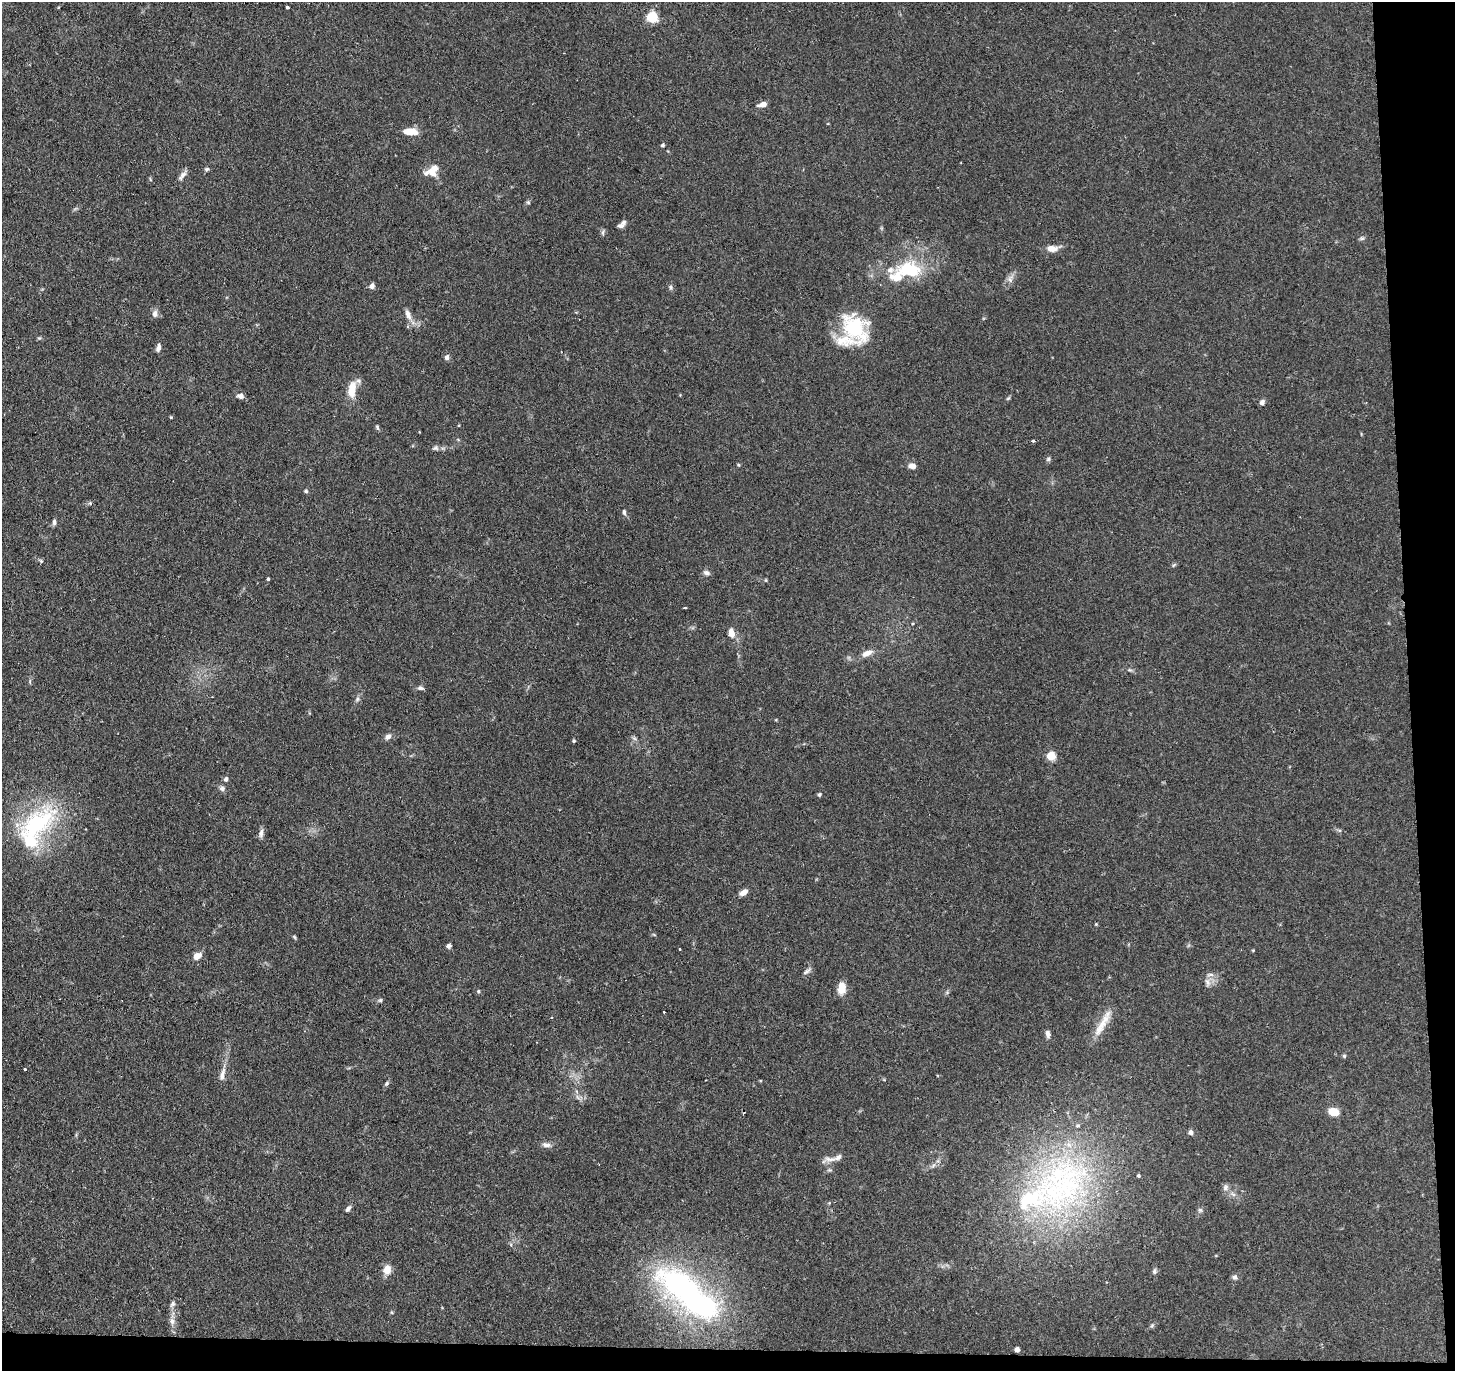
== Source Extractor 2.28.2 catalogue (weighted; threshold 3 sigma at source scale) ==
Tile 9 of 3 x 3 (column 3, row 3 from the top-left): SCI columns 2907-4359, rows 113-1481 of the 4359 x 4331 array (HDU 1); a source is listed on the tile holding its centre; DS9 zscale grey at full resolution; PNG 1457 x 1373 px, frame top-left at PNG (2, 2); no overlay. Shown black and unused: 5% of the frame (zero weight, under 2 of 3 exposures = <1% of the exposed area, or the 3 px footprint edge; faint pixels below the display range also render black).
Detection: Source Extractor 2.28.2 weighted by HDU 2 'WHT'; one run over the whole footprint, this tile lists its part. Background 0.126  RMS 0.0067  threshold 0.03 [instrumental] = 3 sigma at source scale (4.5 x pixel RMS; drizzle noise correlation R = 1.50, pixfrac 1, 0.05/0.05 arcsec/px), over >= 5 px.
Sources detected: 101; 1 cosmic-ray / hot-pixel residue — not listed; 10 inside a brighter listed object's ellipse — not listed separately; the other 90 listed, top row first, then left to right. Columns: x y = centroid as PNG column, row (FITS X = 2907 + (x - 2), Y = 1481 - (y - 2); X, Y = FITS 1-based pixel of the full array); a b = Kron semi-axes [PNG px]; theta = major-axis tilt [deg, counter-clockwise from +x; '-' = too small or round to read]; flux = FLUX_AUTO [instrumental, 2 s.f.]
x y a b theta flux
287 8 4 3 - 2.6
652 17 5 5 - 57
763 104 9 5 12 4.2
410 132 16 6 -4 9.6
663 145 4 4 - 1.3
207 169 6 5 - 1.1
431 172 18 10 -2 7
182 175 16 6 53 3
150 179 6 3 -72 0.69
528 202 5 5 - 1
620 226 9 5 6 1.9
1362 238 7 4 18 1.1
1052 248 13 8 -3 5.2
909 269 32 20 -5 34
1010 279 10 7 82 2.9
372 286 6 5 - 2.5
670 287 6 5 - 1.2
155 313 10 7 89 2.8
408 314 15 7 -68 4.3
855 328 42 27 -56 41
158 347 9 5 81 2.6
447 357 6 5 - 2.6
352 389 21 9 83 11
240 396 9 6 -8 2.4
1008 398 7 3 36 0.86
1262 402 7 5 73 2.2
171 417 4 3 - 0.65
377 427 8 4 -75 1.1
1033 441 4 3 - 1.4
435 448 8 6 8 1.8
1048 459 6 6 - 1.2
738 465 4 4 - 0.7
912 466 9 6 -8 3.2
306 491 5 4 - 1.1
624 512 7 4 -76 1.4
54 522 8 5 85 1.6
41 561 6 4 -46 0.96
1174 565 8 3 45 0.84
706 573 9 6 -18 2
268 579 3 3 - 0.82
685 608 3 2 - 1
913 623 4 3 - 0.67
731 633 12 7 -77 5.4
867 653 14 7 23 5
30 681 7 4 89 0.95
421 688 8 5 -2 1.7
357 699 7 5 49 1.4
388 737 8 6 50 2.7
634 738 7 4 -19 1.2
574 741 4 4 - 0.94
1051 756 5 5 - 29
226 779 6 5 - 1.9
222 788 8 7 - 2
819 795 5 4 - 1.1
37 824 65 30 39 70
1339 830 6 4 -19 0.93
261 833 12 6 80 2.6
743 892 10 6 29 3.7
1096 924 4 4 - 0.58
449 946 6 5 - 1.5
679 949 3 2 - 0.68
197 956 9 7 33 5
806 971 12 5 36 1.8
1207 982 12 6 -66 3
842 988 13 8 82 7.9
478 991 5 4 - 0.84
380 1000 6 4 22 1.1
1100 1027 33 10 57 11
1048 1034 8 5 -77 2.7
1344 1056 5 5 - 0.97
24 1069 3 3 - 6
222 1074 18 6 77 4.4
387 1083 7 5 50 1.2
1333 1112 10 7 -16 10
1191 1132 6 5 - 2.2
546 1145 13 6 -10 2.7
830 1159 18 6 -1 3.6
933 1165 9 3 45 1.5
1062 1187 100 64 38 220
1225 1187 10 6 53 2.1
1233 1194 8 4 -37 1.7
348 1209 8 5 53 1.9
1200 1210 6 6 - 1.3
387 1270 11 9 78 6.1
1154 1271 8 5 85 1.5
1235 1277 7 6 - 1.9
688 1293 101 35 -39 170
173 1304 9 6 56 2
172 1321 10 6 -80 3
1017 1350 4 4 - 4.1